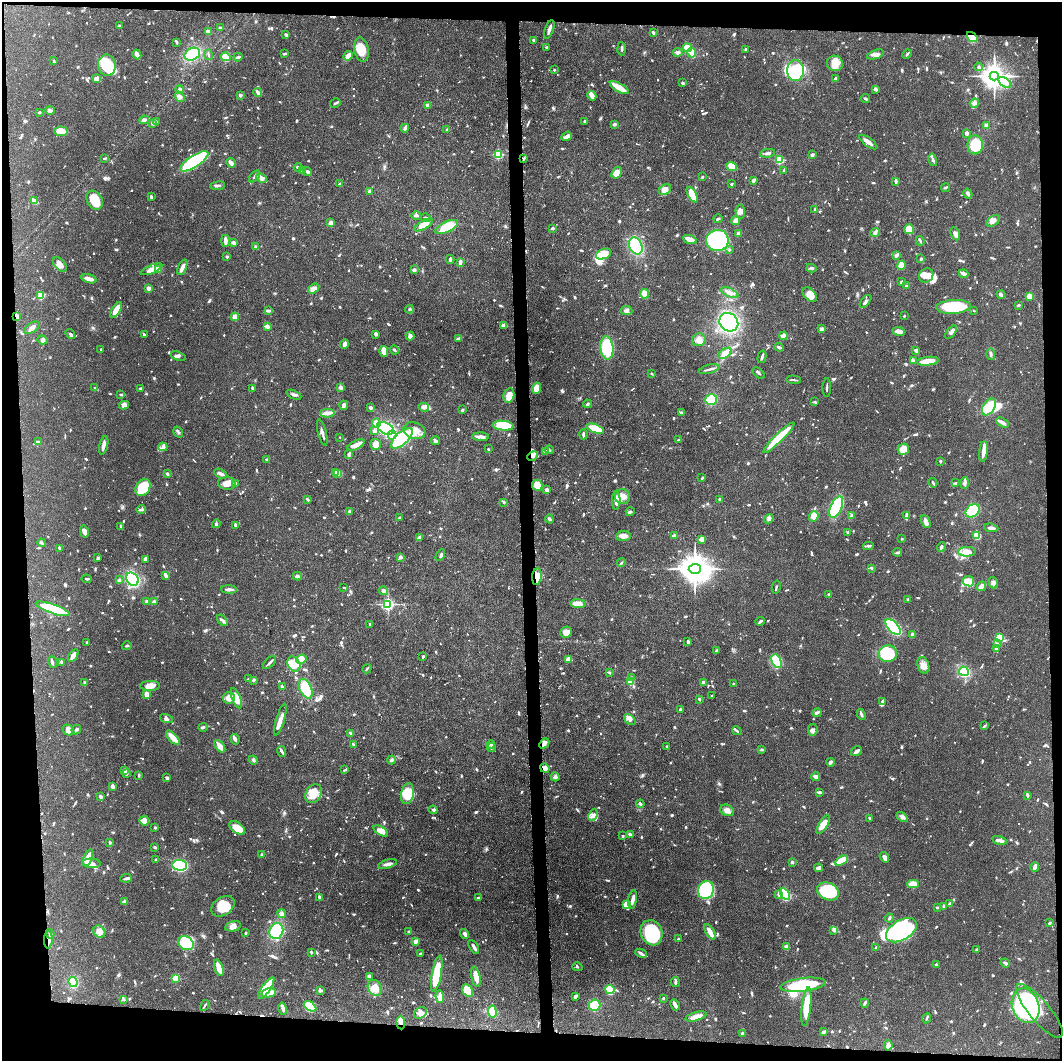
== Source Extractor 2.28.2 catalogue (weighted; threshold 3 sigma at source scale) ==
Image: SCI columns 19-4257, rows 4-4236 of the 4276 x 4236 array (HDU 1 of 3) = the unmasked area's bounding box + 8 px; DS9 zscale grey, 4 x 4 block average (1 PNG px = mean of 4 x 4 image px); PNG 1064 x 1063 px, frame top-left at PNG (2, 2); each listed source drawn as its Kron ellipse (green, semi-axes under 4 px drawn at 4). Shown black and unused: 9% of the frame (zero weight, under 3 of 6 exposures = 1% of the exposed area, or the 3 px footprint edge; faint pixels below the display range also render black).
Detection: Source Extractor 2.28.2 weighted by HDU 2 'WHT'. Background 0.0621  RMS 0.0029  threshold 0.012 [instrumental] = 3 sigma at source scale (4.09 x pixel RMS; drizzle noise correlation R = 1.36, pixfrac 0.8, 0.05/0.05 arcsec/px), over >= 5 px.
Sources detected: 1545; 12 too faint to see at this stretch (4 x 4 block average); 13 inside a brighter object's white glare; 8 cosmic-ray / hot-pixel residue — neither listed nor drawn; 40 coinciding with a brighter row at this scale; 76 inside a brighter listed object's ellipse — not listed separately; of the other 1396, all 500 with FLUX_AUTO >= 2.15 (the completeness limit of this list) listed and drawn (896 fainter detections not listed), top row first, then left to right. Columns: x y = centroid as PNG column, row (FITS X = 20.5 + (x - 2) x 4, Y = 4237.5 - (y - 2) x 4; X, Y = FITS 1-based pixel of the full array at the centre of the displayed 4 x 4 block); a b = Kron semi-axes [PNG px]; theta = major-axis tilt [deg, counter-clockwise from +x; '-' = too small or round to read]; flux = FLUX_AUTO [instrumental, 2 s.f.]
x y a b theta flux
119 26 3 2 - 2.3
220 28 2 2 - 5.1
549 29 10 2 71 8.2
208 32 4 3 - 12
653 32 3 2 - 4.4
286 35 4 3 - 2.4
972 37 6 3 -34 47
534 40 2 2 - 8.3
177 42 3 2 - 3
547 47 3 2 - 2.4
687 48 4 3 - 30
361 49 12 7 -81 35
622 49 6 2 -87 3.3
746 49 2 2 - 2.5
678 52 5 3 - 4.2
692 53 5 4 - 14
192 54 8 6 27 59
285 54 4 2 - 2.8
875 54 9 3 19 7.5
907 54 5 2 - 3.1
137 55 5 2 - 16
208 55 5 2 - 2.7
348 56 5 3 - 17
226 57 5 4 - 33
238 57 4 2 - 4.9
54 61 3 2 - 2.8
835 63 8 7 - 18
107 65 10 9 - 58
979 67 4 3 - 3.2
554 70 2 2 - 7
795 70 10 8 90 130
994 76 4 4 - 2100
835 78 4 2 - 2.8
97 79 4 3 - 19
683 83 3 2 - 3
1005 83 7 3 -36 7.7
619 88 11 3 -30 36
875 89 3 2 - 7.4
180 90 4 2 - 6.1
258 93 5 2 - 10
240 95 2 2 - 13
592 96 5 3 - 13
180 97 6 4 -52 6.2
865 98 4 2 - 3.4
335 103 5 2 - 3.2
974 103 5 4 - 5.6
427 105 2 2 - 10
50 110 5 3 - 3.8
39 112 2 2 - 3.4
144 120 5 3 - 4.4
156 121 2 2 - 2.4
584 121 2 2 - 2.1
153 123 3 2 - 4.9
614 124 3 2 - 4.1
987 125 3 3 - 6.2
405 128 4 2 - 6.9
447 130 4 2 - 2.2
61 131 7 4 -5 22
967 133 3 2 - 7.1
567 136 5 4 - 5.3
868 142 11 2 -36 12
975 145 9 7 -90 68
767 153 7 2 8 5.4
498 154 2 2 - 130
812 155 2 2 - 8.7
104 158 3 2 - 2.4
524 158 2 2 - 3.4
779 160 2 2 - 100
933 160 6 3 -77 4.3
194 161 16 6 33 160
231 163 5 2 - 13
732 166 5 4 - 24
298 167 4 2 - 4.6
302 171 2 2 - 8.4
784 171 3 2 - 3.5
307 172 4 3 - 4.7
617 173 6 4 56 13
255 176 7 3 46 4.5
702 177 2 2 - 2.5
261 178 5 3 - 7.3
753 180 3 2 - 5.6
896 181 4 2 - 4.5
340 184 3 2 - 4.5
732 184 2 2 - 3.1
218 186 7 2 7 3.3
945 188 4 2 - 2.6
665 190 7 5 36 14
369 191 4 2 - 3.8
968 194 5 3 - 4.9
692 195 8 4 -61 36
151 197 3 2 - 3.6
95 200 10 7 -58 39
34 201 4 2 - 20
815 209 4 2 - 2.2
740 211 7 4 -86 8.1
416 216 5 3 - 3.2
426 218 5 2 - 2.3
718 219 4 2 - 2.2
736 221 4 3 - 16
993 221 7 5 34 9.7
331 223 3 3 - 12
423 225 10 3 29 29
447 227 12 5 25 43
553 228 2 2 - 8.3
909 229 5 5 - 31
875 232 5 4 - 4
738 234 3 2 - 9.4
955 234 7 4 -68 7.6
690 239 7 3 -18 17
717 240 11 10 - 170
225 241 6 2 90 11
920 241 5 2 - 2.3
234 243 2 2 - 9.1
636 246 9 6 -67 87
256 247 3 2 - 3.6
729 250 2 2 - 5.7
603 254 8 5 22 36
896 255 3 2 - 5.7
227 257 3 2 - 3.2
450 259 4 2 - 3.9
921 259 2 2 - 4.8
460 262 4 2 - 7.4
60 265 9 5 -48 16
901 265 5 4 - 25
182 267 8 3 66 10
811 268 5 2 - 4.3
151 269 11 4 22 15
159 270 3 3 - 11
414 270 3 3 - 5.9
964 274 5 2 - 11
926 275 7 6 - 17
89 279 7 3 -15 11
901 282 3 2 - 3.9
906 286 2 2 - 5.3
148 288 2 2 - 26
314 289 6 3 35 13
730 293 9 3 -25 8.7
645 294 5 4 - 15
1001 294 4 3 - 3.2
810 295 9 5 -46 14
41 296 2 2 - 76
1029 296 4 4 - 9.8
866 301 7 2 51 4.2
1018 305 3 2 - 2.8
953 307 17 7 3 94
409 309 4 2 - 2.2
116 310 9 4 57 17
268 311 4 2 - 4.7
626 311 6 4 -6 4.8
974 311 2 2 - 2.2
17 316 4 3 - 14
904 316 2 2 - 3.1
235 317 4 3 - 13
729 322 10 8 -42 190
504 325 4 2 - 11
267 326 2 2 - 19
32 328 9 4 34 8.8
821 329 4 3 - 5.2
899 331 6 3 -7 10
951 332 8 2 52 6.1
70 334 5 3 - 3.1
376 334 4 3 - 3.9
144 335 4 2 - 2.7
410 336 4 4 - 6.4
783 336 4 3 - 10
459 338 4 2 - 3.8
43 340 5 4 - 5.3
699 340 7 6 - 12
345 344 4 3 - 10
779 347 5 3 - 3.1
607 348 12 6 -84 74
101 349 2 2 - 3
394 350 5 2 - 2.6
916 351 3 3 - 5.2
384 352 5 4 - 16
725 353 7 4 36 21
991 354 5 2 - 4.1
178 356 8 3 -20 3.6
762 357 6 2 76 3.7
914 361 4 2 - 8.1
928 361 11 4 7 30
709 369 10 2 14 5.2
759 373 7 2 -39 2.6
652 374 2 2 - 4
794 380 7 2 -3 3.6
341 387 4 3 - 5.5
95 388 4 2 - 2.2
141 388 3 2 - 2.2
253 388 4 2 - 3.2
537 388 5 4 - 25
827 388 9 2 88 2.8
121 395 3 2 - 3.6
294 395 8 3 -25 4.3
509 396 7 5 77 11
711 400 6 5 - 72
815 402 3 2 - 2.6
587 404 4 2 - 3
124 405 5 4 - 7.8
344 405 5 3 - 7.2
424 407 5 4 - 6.8
989 407 9 5 56 81
370 408 3 3 - 4.3
462 410 2 2 - 5.3
327 413 7 4 -1 7.3
681 413 3 2 - 2.9
376 423 4 3 - 19
1002 423 7 2 -31 9.6
503 426 10 5 -5 69
386 428 9 5 -26 130
595 429 9 3 -20 76
374 431 2 2 - 9.7
414 431 11 8 -17 23
178 432 6 2 -60 2.9
322 432 13 2 -75 6.8
583 434 5 2 - 3.8
392 435 4 2 - 3.8
340 437 2 2 - 2.2
481 437 8 3 -2 7
402 438 14 6 42 86
779 438 21 4 45 67
679 440 3 2 - 2.4
435 441 5 3 - 4.5
38 442 3 2 - 3.7
376 444 5 5 - 17
104 445 9 3 76 8.3
356 445 9 4 27 12
163 447 4 3 - 4.7
488 449 2 2 - 4.2
903 449 6 5 - 26
549 450 4 2 - 2.5
545 451 3 2 - 2.2
983 451 10 3 84 16
349 454 4 3 - 2.5
533 456 5 2 - 3.4
267 459 3 2 - 2.9
940 461 2 2 - 7
335 472 4 2 - 2.6
338 473 3 2 - 6.2
167 474 3 2 - 2.8
221 474 7 2 -27 7.7
702 478 3 2 - 3
227 483 9 6 -5 14
933 483 5 2 - 3.1
955 483 3 2 - 2.5
965 483 5 3 - 5.2
236 484 2 2 - 5.3
537 485 5 5 - 18
143 488 9 6 55 62
547 490 2 2 - 23
622 497 7 7 - 14
307 499 4 2 - 4.3
720 499 3 2 - 5.3
616 500 9 3 88 14
504 502 2 2 - 3
836 507 11 5 66 120
141 509 4 2 - 3.7
349 511 3 3 - 2.5
972 511 8 6 39 170
630 512 4 2 - 2.4
814 516 5 4 - 18
852 516 4 3 - 3.6
906 516 4 3 - 3.3
400 517 3 2 - 2.7
549 519 4 2 - 3.9
769 519 5 3 - 4.4
926 522 7 3 -67 12
216 524 4 3 - 2.4
235 525 3 2 - 4.1
121 526 3 2 - 3.1
991 528 7 2 -7 5.8
84 532 6 3 -77 9.5
848 532 2 2 - 4.4
623 536 7 5 6 9.8
674 536 3 2 - 7.4
977 536 4 3 - 21
420 537 4 2 - 9.2
702 539 4 3 - 11
902 539 2 2 - 2.4
42 543 4 2 - 3.4
868 546 5 2 - 2.8
941 547 5 2 - 5
59 548 4 2 - 2.6
897 552 4 2 - 3.9
967 552 9 4 3 20
440 555 6 2 61 3.8
400 557 3 3 - 4.3
98 558 4 2 - 2.2
145 559 4 3 - 3
621 563 4 2 - 2.3
871 568 3 2 - 3.4
695 569 6 5 - 3800
166 575 4 2 - 6.2
297 576 4 3 - 4.4
537 577 8 5 84 21
87 579 5 2 - 2.6
132 579 7 5 -49 93
119 580 4 2 - 3
969 581 6 5 - 20
993 583 6 4 -73 5.9
981 586 5 2 - 15
776 587 6 2 77 2.8
344 588 3 2 - 2.3
229 589 8 2 -2 9.1
383 591 4 3 - 3.6
829 594 3 2 - 2.5
908 600 3 2 - 2.2
147 601 3 2 - 2.6
154 602 3 2 - 5.3
388 604 2 2 - 370
578 604 8 4 -3 14
53 609 18 4 -19 100
222 620 7 2 -46 5
760 621 5 2 - 4
370 624 2 2 - 9.8
893 627 10 5 -49 160
566 632 6 5 - 11
913 635 4 3 - 3.7
999 637 4 3 - 33
87 642 3 2 - 2.3
688 642 4 2 - 5
998 644 3 2 - 2.3
127 646 5 2 - 2.2
996 649 4 2 - 4.3
717 650 3 2 - 3.7
888 654 9 8 - 98
73 656 7 4 56 12
423 657 3 2 - 3.1
301 659 5 3 - 64
568 660 4 3 - 16
776 661 7 4 -63 110
52 662 6 2 -68 3.6
61 662 3 2 - 2.6
270 662 8 2 45 5.3
294 664 8 6 -60 33
923 665 8 5 -73 11
367 669 5 2 - 2.4
964 671 5 4 - 100
609 672 4 2 - 2.6
631 678 4 2 - 4.8
249 679 3 2 - 4.8
254 680 4 2 - 2.7
630 682 2 2 - 74
703 682 2 2 - 5
84 683 3 2 - 3.7
734 684 3 2 - 2.4
150 686 10 5 1 14
282 687 3 2 - 4.7
306 689 10 6 -65 54
147 694 3 3 - 12
712 695 2 2 - 2.3
229 698 6 6 - 18
236 698 11 4 -69 20
699 699 2 2 - 3.8
883 701 4 2 - 5.3
680 709 2 2 - 5.5
817 713 4 2 - 3.3
861 714 6 2 -63 4.8
166 719 7 3 -15 4.1
280 720 16 3 73 12
630 720 7 4 -40 5.6
984 726 3 2 - 2.2
203 727 4 2 - 3.1
68 730 6 5 - 10
76 730 5 3 - 3.9
813 730 6 4 83 5.2
737 731 5 2 - 2.8
350 733 3 2 - 4
173 738 9 3 -47 28
235 739 5 3 - 4.1
544 743 6 3 47 11
353 744 3 2 - 4.4
491 744 4 2 - 2.2
220 746 7 2 -52 19
666 746 2 2 - 2.4
491 748 5 3 - 2.8
761 750 3 3 - 2.4
281 751 5 2 - 4.3
856 751 6 2 33 8.4
253 760 5 3 - 2.8
391 760 4 3 - 3.8
830 762 4 3 - 4.4
545 768 5 4 - 12
345 770 4 2 - 3
125 771 3 3 - 12
127 774 3 3 - 2.6
139 775 3 2 - 3
555 777 4 4 - 4.2
816 777 4 3 - 7.4
167 778 3 2 - 6.1
112 786 3 3 - 6.9
819 792 4 2 - 4.7
314 794 10 7 61 26
407 794 10 6 81 49
1027 795 3 2 - 3.5
100 797 3 2 - 6.2
640 804 4 2 - 4.1
433 810 4 2 - 2.3
727 810 7 5 -27 8.2
593 815 6 3 65 4.7
902 817 6 3 -39 5
869 818 3 2 - 3.2
144 821 5 4 - 18
823 825 10 4 58 15
155 827 2 2 - 3.4
237 828 8 5 -32 27
381 831 8 4 -30 17
630 835 4 2 - 5.2
622 836 3 2 - 2.7
999 840 7 3 -13 8.8
110 843 2 2 - 7.8
155 847 2 2 - 4.1
262 854 3 2 - 3.5
884 857 5 3 - 6.4
88 858 9 3 70 32
156 860 3 3 - 2.5
841 861 7 3 33 34
792 862 3 2 - 3
91 863 9 4 -6 8.6
388 864 10 2 16 7.2
180 865 7 5 -4 130
1035 867 4 2 - 7.9
819 868 4 3 - 6.8
126 878 6 3 7 3.4
913 884 6 4 1 21
706 890 9 8 - 120
828 891 11 8 -25 75
779 894 2 2 - 6.8
785 894 6 3 -58 140
319 897 4 2 - 4.2
478 898 3 2 - 3
633 899 9 3 81 9.8
125 902 3 3 - 7.9
627 904 4 3 - 19
950 904 3 2 - 6.7
223 906 13 9 33 36
944 906 3 2 - 2.8
937 908 3 2 - 2.4
282 914 4 4 - 7.6
889 918 4 2 - 3.5
1050 923 4 2 - 2.7
233 926 8 5 12 9.3
901 930 17 10 31 240
276 931 8 6 66 76
834 931 3 2 - 2.4
99 932 6 5 - 12
409 932 2 2 - 9.7
710 932 8 2 -59 19
246 933 2 2 - 3.8
652 933 13 10 -66 120
50 934 5 3 - 4.1
464 934 5 3 - 5
678 939 2 2 - 2.3
48 940 9 2 89 8.6
416 941 4 4 - 4.3
186 943 8 6 -31 72
474 947 8 2 -59 7.4
787 947 4 4 - 5.7
876 948 3 2 - 4.5
976 950 2 2 - 4.2
311 952 2 2 - 3.4
641 953 6 2 -24 3.8
420 954 3 2 - 2.6
1005 963 5 3 - 3.1
936 964 2 2 - 2.7
577 967 5 2 - 2.1
219 968 8 3 -72 23
437 973 18 5 80 71
369 976 3 2 - 5.7
476 977 10 4 -78 16
175 978 2 2 - 88
73 982 5 4 - 47
675 982 5 2 - 2.7
803 985 23 6 7 110
266 988 13 4 56 88
375 988 8 6 -55 23
610 990 5 4 - 71
320 991 4 2 - 3.8
468 991 7 5 -53 51
269 993 7 4 12 31
576 996 3 2 - 6.7
440 997 6 3 -88 13
663 998 2 2 - 2.5
123 999 3 2 - 3.1
865 1003 4 2 - 3
205 1005 6 2 60 2.4
595 1005 6 5 - 59
675 1005 6 2 -62 8.5
310 1006 7 4 -32 22
1026 1006 18 13 -69 360
806 1007 19 4 84 45
283 1009 6 3 -78 5
1040 1011 34 10 -50 56
492 1012 6 3 -83 49
420 1013 7 5 38 11
696 1017 11 3 15 20
926 1018 5 2 - 3.1
401 1023 7 3 -87 8.2
823 1032 3 2 - 6.1
742 1033 2 2 - 2.2
888 1045 5 3 - 16
Overlapping masked pixels (flux is a lower limit): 8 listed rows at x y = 972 37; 17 316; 533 456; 537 577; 544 743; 545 768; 48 940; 401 1023
Diffuse or blended objects may show on this block-average render without a row.